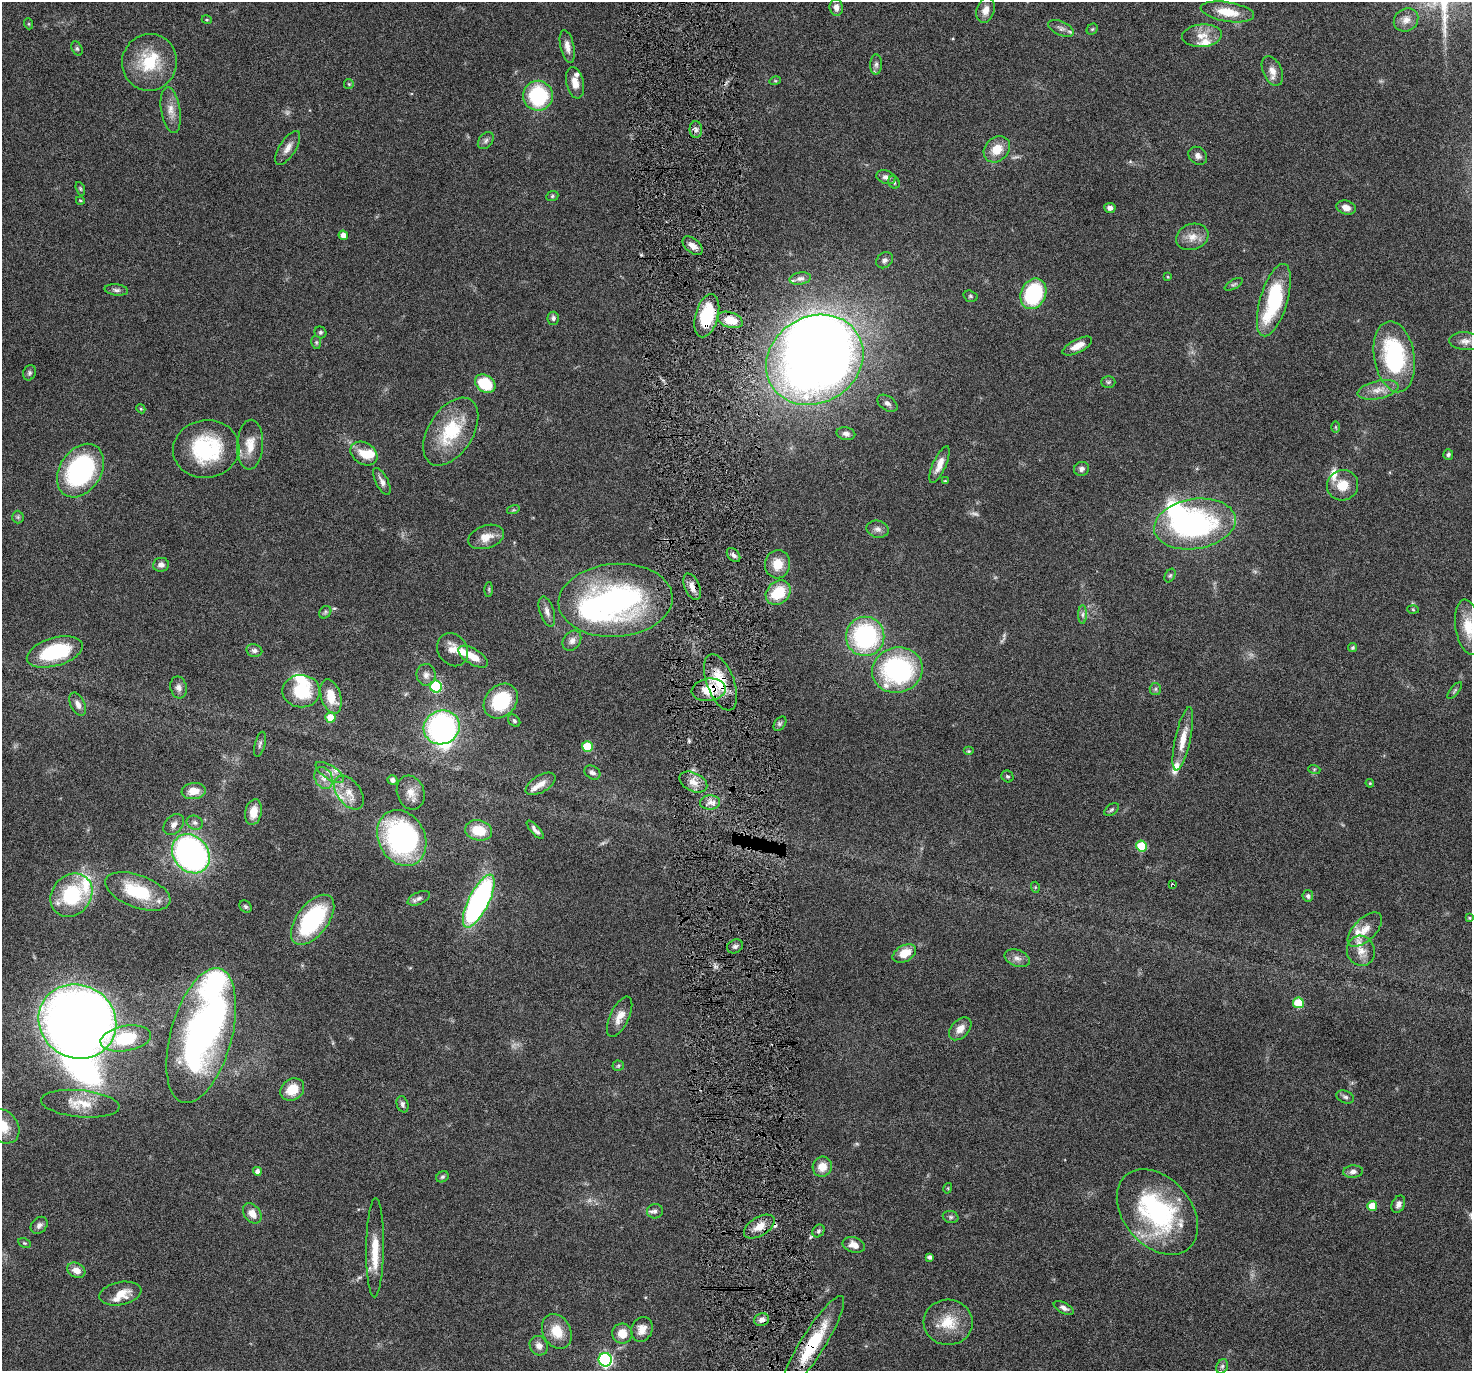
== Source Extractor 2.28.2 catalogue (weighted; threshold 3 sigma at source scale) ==
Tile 5 of 3 x 3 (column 2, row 2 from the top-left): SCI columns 1471-2940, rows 1484-2852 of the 4410 x 4337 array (HDU 1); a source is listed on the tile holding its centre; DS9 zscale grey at full resolution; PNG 1474 x 1373 px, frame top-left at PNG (2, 2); each listed source drawn as its Kron ellipse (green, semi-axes under 4 px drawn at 4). Shown black and unused: <1% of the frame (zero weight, under 4 of 8 exposures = <1% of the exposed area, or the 3 px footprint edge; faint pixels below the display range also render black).
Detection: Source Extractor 2.28.2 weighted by HDU 2 'WHT'; one run over the whole footprint, this tile lists its part. Background 0.0647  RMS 0.0041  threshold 0.017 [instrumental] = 3 sigma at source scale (4.09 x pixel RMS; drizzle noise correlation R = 1.36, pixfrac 0.8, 0.05/0.05 arcsec/px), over >= 5 px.
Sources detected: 228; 6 too faint to see at this stretch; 9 inside a brighter object's white glare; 2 cosmic-ray / hot-pixel residue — neither listed nor drawn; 17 inside a brighter listed object's ellipse — not listed separately; the other 194 listed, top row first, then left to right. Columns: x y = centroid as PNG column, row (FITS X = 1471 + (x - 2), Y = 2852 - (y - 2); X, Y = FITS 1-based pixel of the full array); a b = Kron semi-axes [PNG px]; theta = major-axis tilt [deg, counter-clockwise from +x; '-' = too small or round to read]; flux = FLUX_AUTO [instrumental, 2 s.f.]
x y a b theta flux
836 7 8 6 -83 2.3
986 10 13 9 72 3.1
1227 12 27 9 -9 8.3
207 20 5 3 - 0.35
1406 20 13 11 34 3
29 24 5 3 - 0.39
1061 28 14 7 -25 1.9
1092 29 6 5 - 0.53
1202 36 20 11 5 5.4
567 46 17 6 -77 2.7
77 48 7 5 -63 0.73
149 62 28 27 - 18
876 64 10 6 89 1.2
1272 71 15 9 -66 3.3
775 81 5 3 - 0.4
575 83 16 9 -78 3.9
349 84 5 4 - 0.44
538 96 15 15 - 31
171 110 23 9 -81 4.4
696 129 8 6 -90 1.3
486 141 10 6 51 1.2
288 148 19 8 57 3.1
997 149 14 11 44 6.6
1198 156 10 8 -40 1.7
886 177 10 6 -17 1.8
894 182 6 5 - 0.82
80 189 7 4 -70 0.5
552 196 6 5 - 0.57
80 201 4 4 - 0.46
1110 208 6 5 - 1.3
1346 208 10 7 -15 2.6
343 235 5 4 - 2.5
1192 237 16 13 19 4.4
692 246 12 7 -41 2.5
884 260 9 7 39 1.5
1168 277 4 3 - 0.37
800 279 11 6 10 1.4
1234 284 10 4 30 0.78
116 290 12 5 -7 1.2
1033 294 16 12 66 33
970 296 7 5 -16 0.76
1274 300 37 13 73 34
707 316 22 11 75 17
553 318 6 6 - 1.1
730 320 13 7 -19 6.5
320 332 6 5 - 0.69
1465 341 16 9 -5 2.7
316 342 7 5 -78 0.63
1077 346 16 6 27 3.9
1394 357 36 20 -81 43
815 360 50 43 31 330
29 373 8 6 65 0.91
1108 382 7 6 - 0.74
485 384 11 8 -33 15
1378 390 21 9 12 4.4
887 403 11 7 -34 1.6
141 409 5 3 - 0.41
1335 427 6 4 -89 0.47
451 432 37 22 58 21
846 434 9 6 -12 1.5
250 445 25 13 87 6.5
206 449 33 29 7 33
364 454 14 10 -33 5.7
1448 454 5 5 - 0.69
940 465 20 6 66 4
1082 469 7 7 - 1.3
80 471 29 20 57 56
382 481 15 6 -63 2
945 481 4 4 - 0.41
1343 485 16 15 - 6.6
513 510 6 4 17 0.51
18 517 6 6 - 0.78
1195 524 41 25 9 74
878 529 11 8 -14 1.8
486 537 18 11 18 4.7
734 555 8 5 -49 1.2
778 564 14 12 84 6.3
161 565 8 7 - 1.9
1170 575 7 5 62 0.64
692 587 14 7 -67 2.9
489 589 7 4 90 0.52
778 593 14 11 44 12
615 600 57 36 4 97
1413 610 5 3 - 0.39
547 611 16 7 -72 2.2
325 612 7 5 48 0.74
1083 615 9 4 89 1
1468 627 28 12 -81 8.5
865 636 19 19 - 53
572 641 11 8 54 1.9
1353 648 4 4 - 0.53
254 650 8 6 -10 1.4
453 650 17 14 -55 4.1
55 652 29 14 16 28
473 657 17 7 -30 5.1
897 670 25 22 14 58
426 675 11 9 -83 2.1
720 682 29 13 -70 13
179 687 11 8 -77 2
436 687 6 5 - 28
1155 689 6 5 - 0.75
709 690 17 11 8 9.2
1455 690 10 4 50 0.71
301 691 18 16 0 17
331 697 18 10 -73 7.7
501 701 19 15 47 22
78 704 12 7 -64 2.2
330 718 5 5 - 7.1
514 721 7 5 -47 0.77
780 724 8 5 54 0.81
442 727 18 16 25 74
1183 739 32 7 78 6.5
260 744 13 5 76 1.1
587 746 5 5 - 12
969 751 5 4 - 0.47
1314 769 6 4 -17 0.49
330 772 16 7 -32 2.6
592 773 8 6 -31 1.5
1007 776 6 5 - 0.71
324 778 11 8 -65 2.6
393 780 5 4 - 1.5
693 782 15 9 -26 3.7
1370 783 4 4 - 0.48
541 784 17 8 31 3.2
194 791 12 8 7 5
349 793 19 11 -53 5.3
411 793 17 13 -71 4.2
710 802 10 7 5 2.3
1112 810 8 5 36 0.74
253 812 13 8 79 5.2
195 823 8 6 -24 1.2
174 824 12 8 46 2
479 830 13 10 -13 9.1
535 830 12 4 -49 1.4
402 838 29 23 -62 68
1141 846 5 5 - 15
191 854 21 17 -50 130
1172 884 3 2 - 0.38
1035 887 5 3 - 0.4
138 891 34 16 -20 21
71 895 23 19 49 26
1308 896 6 5 - 1
419 898 12 6 24 1.5
479 901 29 10 63 110
246 907 7 5 -44 0.77
1470 918 3 3 - 0.43
313 920 29 15 53 43
1365 930 21 11 45 4.7
735 946 8 6 25 1.2
1361 951 15 14 - 4.6
904 953 12 8 28 6.2
1017 958 13 8 -21 2.2
1298 1003 5 5 - 16
620 1017 22 9 64 4.2
77 1021 40 36 -27 440
960 1029 13 8 47 3.3
201 1036 69 30 74 130
126 1038 25 12 10 21
618 1066 5 5 - 0.6
292 1090 13 10 37 8.1
1345 1097 9 6 -22 1.1
80 1104 39 13 -5 8.6
402 1104 8 5 -72 1
3 1126 19 14 -49 7.9
822 1167 10 9 - 5
257 1171 4 4 - 1.5
1353 1172 10 6 5 1.6
442 1177 6 5 - 0.76
948 1188 5 3 - 0.34
1398 1204 9 6 66 1.5
1372 1206 5 5 - 6.8
655 1211 8 7 - 1.1
1157 1212 48 34 -49 55
252 1213 11 8 -53 3.5
951 1217 8 6 -15 0.88
39 1225 9 7 45 1.5
759 1226 17 9 32 4.8
818 1231 7 5 50 0.82
24 1243 7 4 -25 0.51
854 1245 11 7 -16 3.2
375 1248 49 9 89 9.8
929 1257 4 3 - 1.1
76 1270 9 7 -28 3.5
120 1294 21 11 11 5.8
1064 1308 11 5 -26 1.5
762 1320 7 6 - 1.9
948 1322 24 22 -3 11
642 1329 13 10 67 3.7
557 1331 18 14 -62 8.5
622 1334 10 10 - 5.3
813 1343 55 12 58 22
539 1346 10 8 -57 2.5
605 1360 7 6 - 67
1222 1366 7 5 68 0.86
Overlapping masked pixels (flux is a lower limit): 6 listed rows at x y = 707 316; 692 587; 720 682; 709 690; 762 1320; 813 1343
Isophote crosses this tile's border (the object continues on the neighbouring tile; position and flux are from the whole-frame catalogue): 3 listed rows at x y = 1468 627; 77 1021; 3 1126